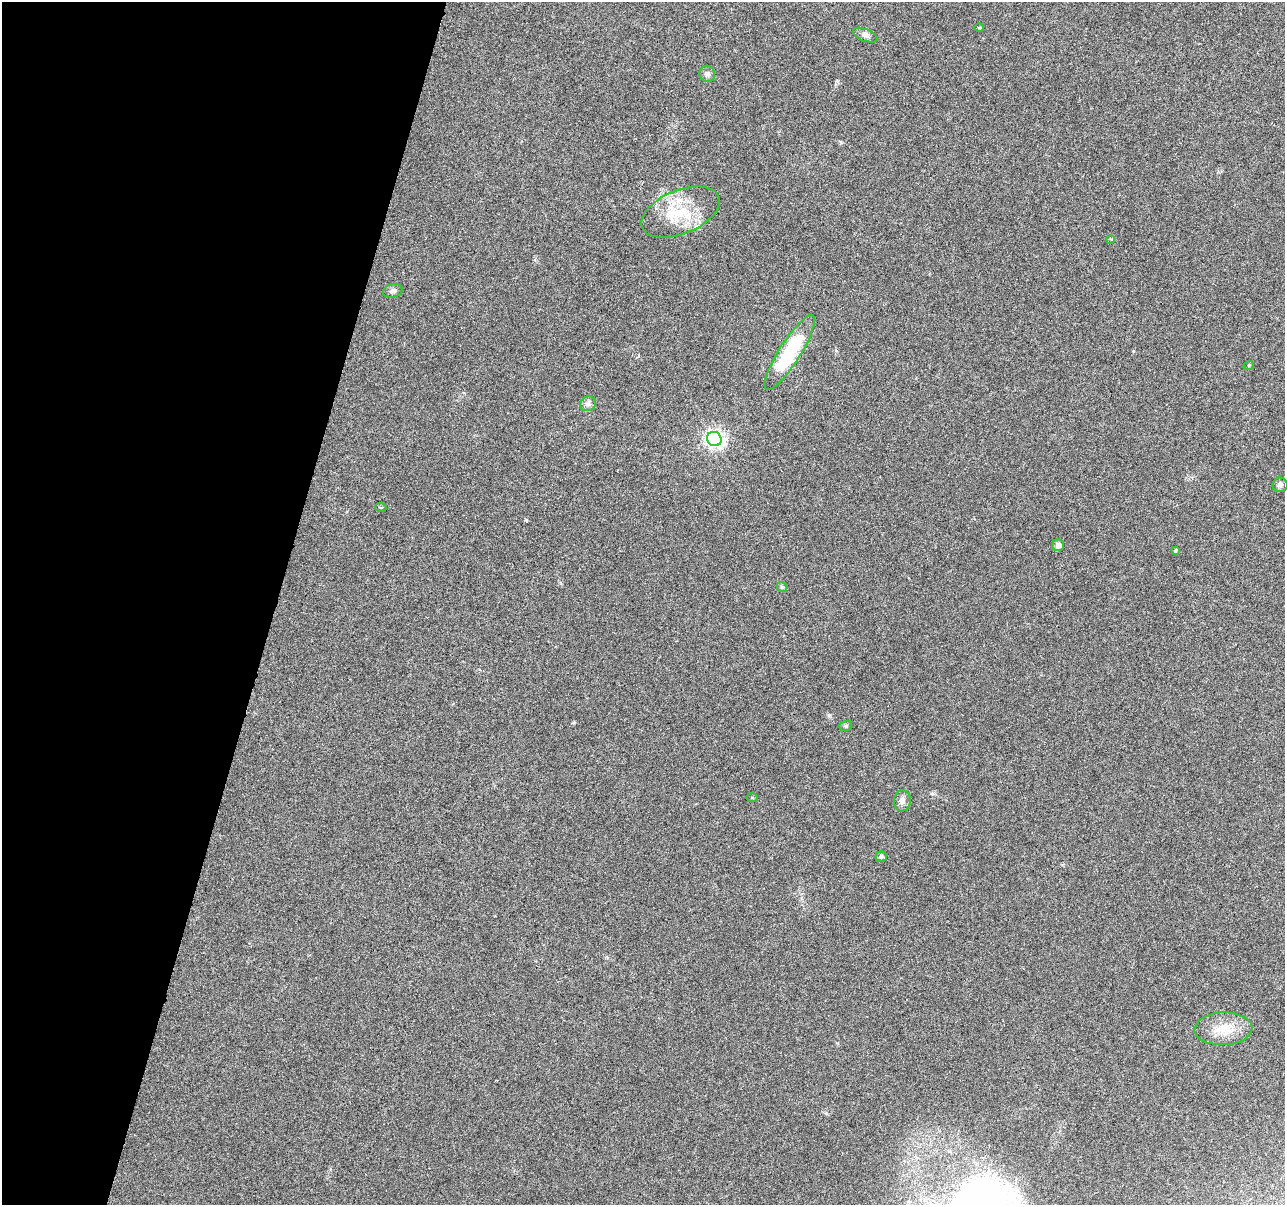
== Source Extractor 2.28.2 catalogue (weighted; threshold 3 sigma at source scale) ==
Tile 9 of 4 x 4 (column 1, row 3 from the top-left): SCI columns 17-1299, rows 1483-2685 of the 5170 x 5431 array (HDU 1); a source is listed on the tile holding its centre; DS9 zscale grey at full resolution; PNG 1287 x 1207 px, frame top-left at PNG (2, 2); each listed source drawn as its Kron ellipse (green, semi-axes under 4 px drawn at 4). Shown black and unused: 21% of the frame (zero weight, under 3 of 6 exposures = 3% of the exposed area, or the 3 px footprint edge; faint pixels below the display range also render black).
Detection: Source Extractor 2.28.2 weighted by HDU 2 'WHT'; one run over the whole footprint, this tile lists its part. Background 0.0304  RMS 0.004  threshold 0.0163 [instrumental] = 3 sigma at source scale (4.09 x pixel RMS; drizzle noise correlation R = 1.36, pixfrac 0.8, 0.0396/0.0396 arcsec/px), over >= 5 px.
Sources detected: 21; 1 inside a brighter listed object's ellipse — not listed separately; the other 20 listed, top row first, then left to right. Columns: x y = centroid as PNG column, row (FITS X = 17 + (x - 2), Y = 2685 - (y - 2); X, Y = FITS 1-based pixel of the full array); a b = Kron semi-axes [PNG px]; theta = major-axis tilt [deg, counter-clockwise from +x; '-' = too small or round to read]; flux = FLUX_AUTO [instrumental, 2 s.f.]
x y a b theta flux
979 28 5 3 - 0.36
865 35 13 6 -22 1.3
707 74 8 8 - 1.4
681 212 41 22 22 16
1111 239 4 3 - 0.37
393 291 10 6 16 1.2
790 352 43 10 58 26
1249 365 5 3 - 0.31
588 404 8 7 - 1.3
714 439 7 7 - 130
1280 485 7 7 - 1.1
381 507 6 2 -4 0.32
1058 545 6 6 - 1.8
1175 550 4 4 - 0.54
782 587 5 5 - 0.53
846 726 6 5 - 0.58
752 798 5 3 - 0.32
902 801 10 8 84 1.6
881 856 5 5 - 0.88
1223 1029 29 16 2 8.6